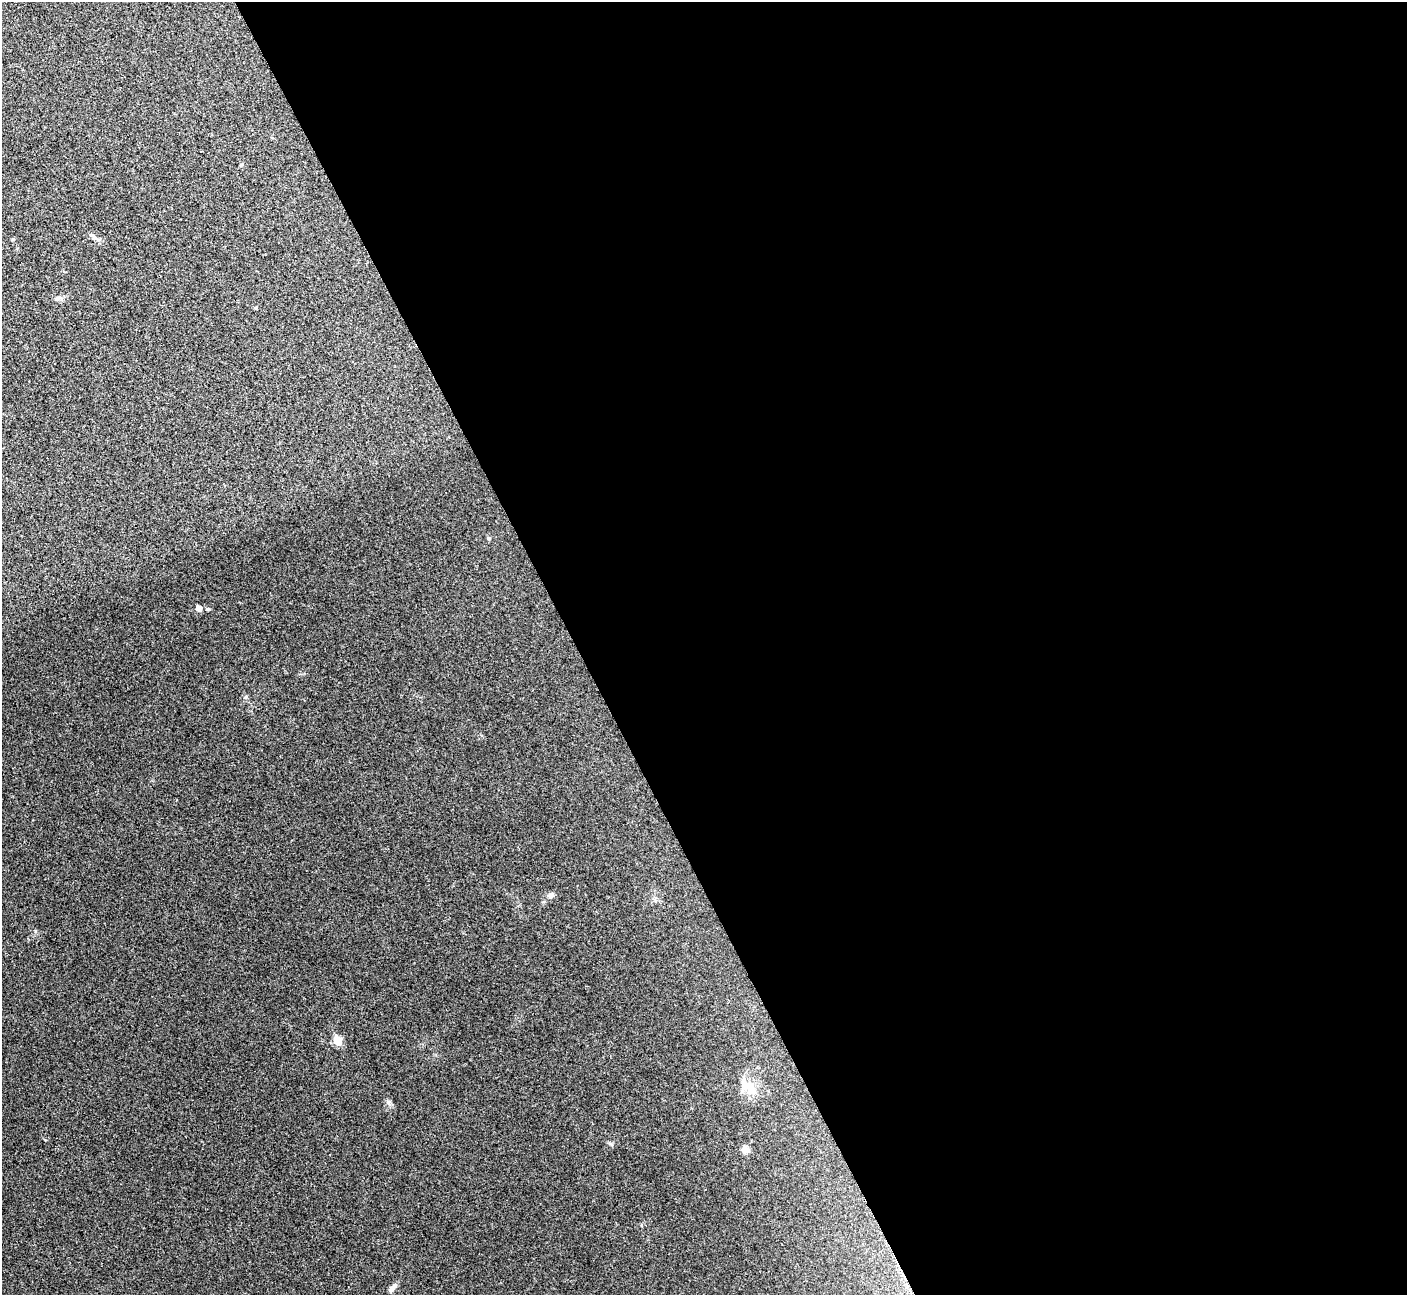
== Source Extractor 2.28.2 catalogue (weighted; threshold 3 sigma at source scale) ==
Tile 8 of 4 x 4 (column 4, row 2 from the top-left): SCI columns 4222-5626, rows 2746-4038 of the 5634 x 5622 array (HDU 1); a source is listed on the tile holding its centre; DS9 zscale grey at full resolution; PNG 1409 x 1297 px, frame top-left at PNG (2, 2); no overlay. Shown black and unused: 59% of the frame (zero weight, under 3 of 4 exposures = <1% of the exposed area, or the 3 px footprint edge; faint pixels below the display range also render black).
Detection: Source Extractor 2.28.2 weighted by HDU 2 'WHT'; one run over the whole footprint, this tile lists its part. Background 0.0537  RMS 0.0067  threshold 0.0302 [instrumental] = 3 sigma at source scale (4.5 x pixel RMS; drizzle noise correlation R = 1.50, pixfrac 1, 0.05/0.05 arcsec/px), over >= 5 px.
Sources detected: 12; all 12 listed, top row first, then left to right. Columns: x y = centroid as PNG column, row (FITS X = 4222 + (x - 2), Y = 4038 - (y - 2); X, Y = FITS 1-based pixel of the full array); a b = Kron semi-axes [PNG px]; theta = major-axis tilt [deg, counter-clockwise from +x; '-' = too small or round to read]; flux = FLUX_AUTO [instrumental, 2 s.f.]
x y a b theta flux
241 165 5 3 - 0.6
95 237 13 4 -47 2
13 239 4 4 - 0.78
58 298 10 5 18 1.8
256 308 4 3 - 0.89
489 538 5 4 - 0.93
199 608 6 5 - 3.8
551 895 8 8 - 2.4
337 1041 6 5 - 20
751 1089 28 12 -33 10
745 1149 10 8 -84 2.9
392 1288 14 6 47 2.5
Unlisted compact peaks at least as high as the median listed source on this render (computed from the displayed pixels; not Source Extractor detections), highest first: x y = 388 1102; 35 931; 207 609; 611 1144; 246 697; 641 1225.